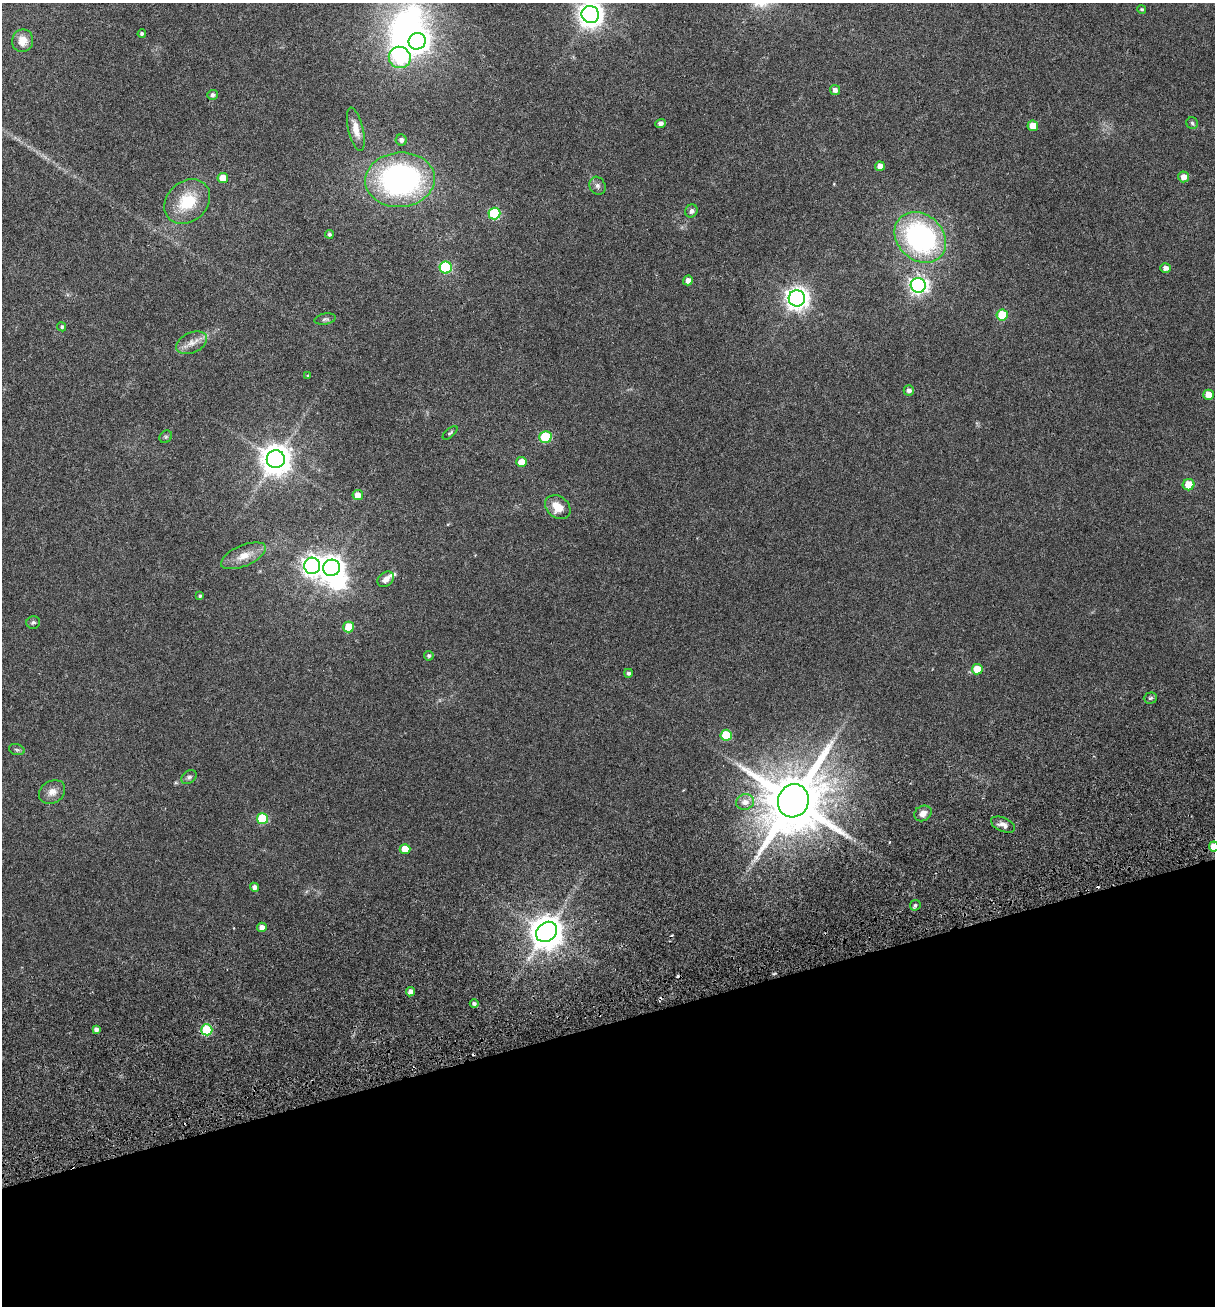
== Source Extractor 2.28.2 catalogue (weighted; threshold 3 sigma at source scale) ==
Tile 14 of 4 x 4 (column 2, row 4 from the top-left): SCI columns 1553-2765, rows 118-1421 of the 5348 x 5499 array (HDU 1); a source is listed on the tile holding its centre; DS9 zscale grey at full resolution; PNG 1217 x 1308 px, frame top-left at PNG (2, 3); each listed source drawn as its Kron ellipse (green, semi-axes under 4 px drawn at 4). Shown black and unused: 22% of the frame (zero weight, under 3 of 6 exposures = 11% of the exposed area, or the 3 px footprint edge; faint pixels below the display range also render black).
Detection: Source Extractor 2.28.2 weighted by HDU 2 'WHT'; one run over the whole footprint, this tile lists its part. Background 0.0341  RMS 0.0029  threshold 0.0117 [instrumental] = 3 sigma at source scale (4.09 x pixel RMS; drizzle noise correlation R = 1.36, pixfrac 0.8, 0.0396/0.0396 arcsec/px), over >= 5 px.
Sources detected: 81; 2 inside a brighter object's white glare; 5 cosmic-ray / hot-pixel residue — neither listed nor drawn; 1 inside a brighter listed object's ellipse — not listed separately; the other 73 listed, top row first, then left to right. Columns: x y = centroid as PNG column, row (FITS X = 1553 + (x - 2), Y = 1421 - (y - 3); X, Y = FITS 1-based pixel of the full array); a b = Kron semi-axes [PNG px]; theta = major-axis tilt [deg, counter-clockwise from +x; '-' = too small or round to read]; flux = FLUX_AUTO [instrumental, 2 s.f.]
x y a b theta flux
1142 9 4 4 - 0.34
590 14 9 8 - 240
142 34 4 4 - 0.55
23 41 11 10 - 2.8
417 41 8 8 - 140
400 57 11 10 - 26
835 90 5 5 - 1
212 95 5 5 - 0.74
661 123 5 4 - 1
1192 123 6 5 - 0.44
1033 126 5 5 - 3.1
356 129 22 7 -76 2.5
401 140 5 5 - 0.88
880 166 5 4 - 1.8
1184 177 5 5 - 2.1
223 178 5 5 - 4.1
400 180 35 27 5 61
597 186 9 7 -62 0.9
187 202 25 20 41 9.5
691 211 6 6 - 0.86
494 213 6 6 - 20
329 234 4 4 - 0.53
920 237 28 23 -43 49
446 268 6 6 - 23
1165 268 5 4 - 1.2
688 280 5 4 - 1.3
918 285 7 7 - 97
797 298 8 8 - 180
1002 315 5 5 - 8.7
325 319 11 5 10 0.62
62 327 5 4 - 0.45
192 343 16 10 24 2.3
308 376 4 3 - 0.24
909 390 5 5 - 0.97
1208 395 5 5 - 3.2
450 433 9 4 40 0.42
166 437 7 5 45 0.47
545 437 6 5 - 15
276 459 9 9 - 410
522 462 5 5 - 2.8
1189 485 6 5 - 4.7
358 495 5 5 - 1.9
558 507 14 10 -37 4
243 556 24 10 23 3.3
312 566 8 8 - 140
331 568 8 8 - 210
386 579 9 6 38 1.4
200 596 4 4 - 0.41
33 622 7 6 - 0.61
349 627 5 5 - 6.2
429 656 5 4 - 0.47
977 669 5 5 - 5.2
628 673 4 4 - 0.6
1150 698 6 5 - 0.47
726 735 5 5 - 9.4
17 750 8 5 -18 0.5
189 777 8 6 41 0.72
52 792 14 11 34 2
793 801 17 15 67 2300
745 802 9 7 17 2
923 813 9 7 31 1.8
262 819 5 5 - 13
1003 825 13 7 -23 1.4
1214 847 5 5 - 2.6
405 849 5 5 - 4.4
254 887 4 4 - 1
915 905 6 5 - 0.46
262 927 5 5 - 1.6
546 932 11 9 40 510
410 992 4 4 - 1.3
474 1004 4 4 - 0.74
96 1029 4 4 - 0.9
207 1030 5 5 - 15
Overlapping masked pixels (flux is a lower limit): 1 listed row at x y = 793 801
Isophote crosses this tile's border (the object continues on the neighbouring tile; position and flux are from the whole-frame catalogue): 2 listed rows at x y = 590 14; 1214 847